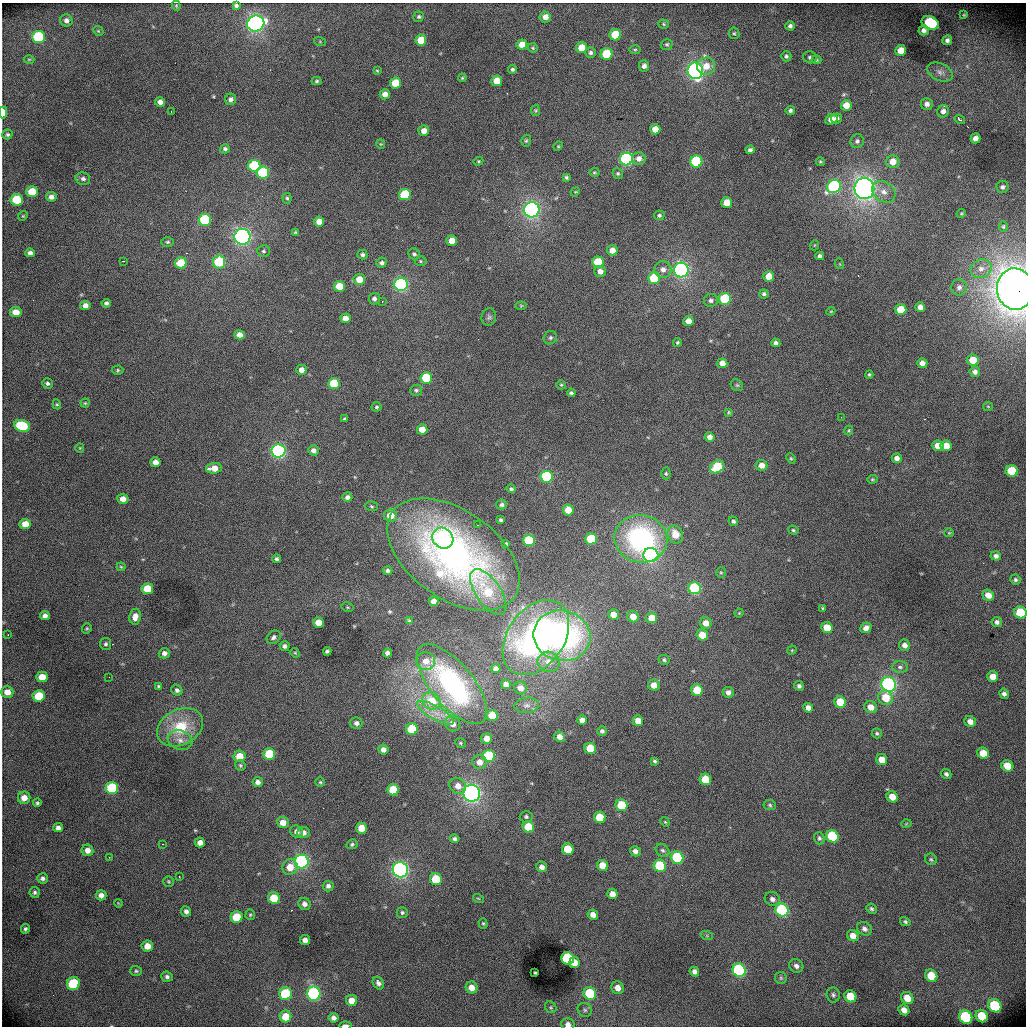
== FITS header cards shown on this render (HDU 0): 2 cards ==
NAXIS1  =                 1024 /fastest changing axis
NAXIS2  =                 1024 /next to fastest changing axis

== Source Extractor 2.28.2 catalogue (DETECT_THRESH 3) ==
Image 1024 x 1024 px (HDU 0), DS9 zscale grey, 1 PNG px = 1 image px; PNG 1028 x 1028 px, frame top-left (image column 1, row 1024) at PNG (2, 3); each listed source drawn as its Kron ellipse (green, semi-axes under 4 px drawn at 4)
Background 5240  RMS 73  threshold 220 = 3 sigma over >= 5 px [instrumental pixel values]
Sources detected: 396; all 396 listed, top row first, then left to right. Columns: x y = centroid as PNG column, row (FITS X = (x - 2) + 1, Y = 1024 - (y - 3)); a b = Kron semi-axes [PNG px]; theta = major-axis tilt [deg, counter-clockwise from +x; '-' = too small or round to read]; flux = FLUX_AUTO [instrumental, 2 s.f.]
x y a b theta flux
176 6 5 4 - 5.4e+03
236 6 4 3 - 9.8e+03
964 15 4 3 - 5.6e+03
419 17 5 5 - 9.7e+03
545 17 5 5 - 3.8e+04
66 20 6 6 - 1.8e+04
256 23 9 8 - 1.8e+06
930 23 9 6 -22 4.1e+05
663 24 5 4 - 6.3e+03
790 26 5 4 - 1.3e+04
924 30 5 5 - 2.0e+04
98 31 5 4 - 4.7e+03
734 33 6 5 - 7.8e+03
615 35 6 5 - 1.8e+05
39 37 6 6 - 3.9e+05
421 40 5 5 - 9.6e+04
947 40 5 4 - 1.7e+04
320 42 6 4 -19 4.6e+03
522 44 5 5 - 5.7e+04
667 44 6 5 - 8.5e+03
533 48 5 4 - 6.5e+03
581 48 5 5 - 8.6e+04
635 49 5 3 - 5.9e+03
901 50 5 5 - 5.9e+04
591 53 5 5 - 1.2e+04
607 54 6 6 - 2.1e+05
786 56 5 5 - 9.9e+03
810 57 7 6 - 1.2e+04
29 59 5 3 - 4.6e+03
816 60 5 4 - 7.1e+03
644 66 5 5 - 2.0e+04
706 66 9 8 - 6.1e+04
512 69 4 4 - 9.9e+03
377 71 4 3 - 5.5e+03
695 71 8 7 - 1.7e+06
940 72 13 8 -25 2.9e+04
462 78 4 4 - 5.4e+03
317 81 5 4 - 7.3e+03
497 81 5 5 - 8.4e+04
395 83 5 5 - 1.5e+05
385 94 5 5 - 3.6e+04
231 99 6 5 - 1.7e+04
160 102 5 5 - 2.6e+04
927 104 6 6 - 2.0e+04
846 105 5 5 - 6.1e+04
535 110 5 4 - 6.8e+03
790 110 4 4 - 1.2e+04
171 111 3 2 - 9.0e+03
943 111 6 5 - 2.2e+04
3 112 6 3 -90 6.7e+04
837 118 6 5 - 1.5e+04
831 119 6 5 - 5.4e+04
960 119 5 3 - 1.6e+04
655 129 5 5 - 6.0e+04
424 131 5 5 - 3.8e+04
7 134 5 5 - 9.2e+03
975 138 5 5 - 3.0e+04
526 141 6 4 72 7.7e+03
857 141 7 6 - 1.3e+04
381 144 5 4 - 5.2e+03
558 146 5 4 - 5.4e+03
225 149 5 4 - 1.1e+04
750 150 4 4 - 1.3e+04
639 158 6 6 - 2.9e+04
626 159 6 6 - 9.0e+05
478 161 5 4 - 5.5e+03
696 161 6 6 - 4.6e+05
820 162 4 4 - 6.0e+03
893 162 6 6 - 5.5e+04
254 166 6 6 - 3.4e+05
594 172 5 4 - 6.4e+03
263 173 6 6 - 4.2e+05
618 174 5 5 - 8.8e+03
566 177 4 3 - 8.0e+03
83 179 7 6 - 1.7e+04
834 186 7 6 - 7.3e+05
1002 187 6 6 - 1.5e+04
864 188 10 10 - 2.7e+06
32 192 6 5 - 1.2e+05
575 192 5 4 - 5.6e+03
884 192 12 9 -38 4.5e+04
405 195 6 5 - 3.5e+05
51 197 5 5 - 2.2e+04
287 198 5 4 - 8.0e+03
17 200 6 6 - 2.1e+05
727 203 5 5 - 8.3e+04
532 210 8 7 - 1.7e+06
961 213 5 3 - 5.4e+03
659 215 5 5 - 9.5e+03
23 216 5 4 - 5.6e+03
205 220 6 6 - 4.7e+05
319 221 5 5 - 5.9e+04
1003 227 5 4 - 6.2e+03
295 232 4 3 - 5.7e+03
242 237 8 8 - 1.9e+06
451 241 5 5 - 5.8e+04
167 242 6 4 1 8.1e+03
815 245 5 3 - 4.0e+03
612 250 5 5 - 4.8e+04
264 251 6 5 - 9.5e+03
30 253 5 4 - 1.9e+04
414 254 6 5 - 1.2e+04
362 255 5 4 - 1.2e+04
820 256 4 4 - 1.5e+04
124 261 3 2 - 4.6e+03
420 261 6 5 - 7.3e+03
219 262 6 6 - 2.9e+05
598 262 5 5 - 1.8e+05
181 263 6 5 - 1.4e+05
382 263 5 5 - 1.3e+04
840 264 5 3 - 4.2e+03
663 269 8 8 - 2.9e+04
981 269 11 9 22 3.8e+04
681 270 7 7 - 1.4e+06
600 271 6 5 - 3.5e+04
769 276 5 5 - 6.4e+04
654 278 6 5 - 2.5e+05
359 279 6 5 - 7.6e+04
401 284 7 6 - 1.1e+06
339 286 5 5 - 1.2e+05
959 287 8 7 - 2.0e+04
1015 289 21 18 -84 6.1e+06
764 294 4 4 - 1.2e+04
374 299 6 5 - 1.8e+04
725 299 6 6 - 3.2e+05
711 300 7 6 - 1.5e+04
382 301 3 2 - 5.5e+03
106 303 4 4 - 1.2e+04
85 305 5 4 - 3.1e+04
521 306 6 3 0 5.6e+03
920 307 5 4 - 2.6e+04
901 310 5 5 - 1.2e+05
831 311 4 3 - 4.4e+03
16 312 6 5 - 6.5e+04
489 317 9 7 75 1.4e+04
345 318 5 5 - 4.0e+04
688 321 5 5 - 4.5e+04
239 335 5 4 - 3.4e+04
550 338 7 6 - 1.2e+04
677 342 4 4 - 8.0e+03
776 343 5 4 - 1.5e+04
973 360 6 5 - 1.1e+05
722 363 5 5 - 4.7e+04
922 363 5 5 - 2.9e+04
118 370 6 4 2 7.3e+03
301 370 5 5 - 3.3e+04
975 372 5 5 - 1.9e+04
869 374 4 3 - 6.1e+03
426 378 6 5 - 2.5e+05
47 383 5 5 - 1.1e+04
334 383 6 5 - 1.7e+05
561 385 5 4 - 6.7e+03
737 385 7 5 -42 8.4e+03
416 390 6 5 - 1.2e+04
571 393 4 4 - 1.1e+04
85 403 4 4 - 6.1e+03
57 404 5 4 - 6.0e+03
988 406 5 3 - 4.1e+03
377 407 5 5 - 8.2e+03
729 412 4 3 - 5.3e+03
841 417 2 2 - 2.2e+03
345 419 4 3 - 8.3e+03
22 426 8 6 -16 3.3e+05
422 429 5 5 - 7.2e+04
849 431 5 4 - 5.7e+03
710 437 5 4 - 2.8e+04
938 446 6 5 - 5.7e+04
946 446 6 5 - 6.7e+04
80 448 4 4 - 4.9e+03
313 450 5 5 - 2.5e+04
278 451 7 6 - 1.2e+06
791 458 5 4 - 6.5e+03
897 458 5 5 - 2.4e+04
155 462 5 5 - 3.5e+04
762 465 6 5 - 4.3e+04
717 467 7 6 - 2.5e+05
214 468 8 5 5 6.4e+04
1012 471 6 5 - 2.2e+05
666 473 6 4 -89 7.8e+03
547 477 6 6 - 5.7e+05
872 479 5 4 - 6.1e+03
511 489 5 4 - 9.8e+03
347 497 5 5 - 1.9e+04
123 499 5 5 - 4.4e+04
501 505 5 5 - 1.2e+04
371 506 6 4 -17 7.8e+03
568 510 5 5 - 8.0e+04
390 515 6 6 - 7.8e+04
501 520 3 3 - 8.9e+03
733 521 5 5 - 1.4e+04
25 524 6 5 - 6.4e+04
477 525 3 2 - 4.0e+03
793 530 5 4 - 7.6e+03
949 533 5 4 - 5.3e+03
675 534 9 7 -67 8.4e+04
443 538 11 10 - 5.3e+05
591 539 6 5 - 2.1e+05
641 539 26 23 -11 9.2e+05
529 540 6 5 - 3.5e+05
506 544 4 4 - 1.1e+04
453 555 74 44 -35 1.9e+06
651 555 7 7 - 1.2e+06
996 556 5 4 - 1.6e+04
276 559 4 4 - 1.0e+04
121 567 4 4 - 5.4e+03
388 571 5 4 - 1.2e+04
721 572 5 4 - 6.0e+03
1015 580 5 5 - 9.6e+03
695 588 6 6 - 6.0e+05
147 589 6 5 - 1.3e+05
488 592 26 12 -55 1.6e+05
988 595 6 5 - 4.9e+04
434 601 5 4 - 2.9e+04
347 607 6 4 -13 6.4e+03
823 608 3 3 - 5.9e+03
1020 612 6 6 - 2.0e+05
739 613 5 3 - 4.4e+03
613 614 5 5 - 5.2e+04
45 616 5 4 - 2.1e+04
135 617 8 6 80 3.7e+04
633 617 6 5 - 6.3e+04
652 618 5 5 - 8.3e+04
409 621 3 3 - 6.9e+03
997 622 5 5 - 1.5e+04
318 623 5 5 - 7.8e+04
706 623 6 5 - 4.8e+04
827 628 6 5 - 8.7e+04
866 628 6 5 - 2.5e+04
87 629 5 4 - 6.5e+03
8 635 3 2 - 4.2e+03
702 635 6 5 - 9.5e+04
562 636 29 25 -13 1.2e+06
274 637 8 5 42 1.3e+04
536 638 41 28 55 1.3e+06
106 644 6 5 - 1.1e+04
905 645 6 5 - 2.8e+04
285 646 5 4 - 1.5e+04
792 650 5 4 - 5.0e+03
327 651 4 4 - 1.1e+04
164 653 5 5 - 2.1e+04
295 653 5 4 - 5.2e+03
388 653 4 4 - 2.2e+04
664 660 5 4 - 8.6e+03
426 661 9 9 - 4.6e+04
549 662 11 10 - 5.7e+04
900 667 8 6 -1 1.4e+04
496 669 4 4 - 2.2e+04
42 677 5 5 - 8.0e+04
109 677 2 2 - 6.5e+03
993 677 5 5 - 5.3e+04
452 684 49 21 -50 8.5e+05
506 684 5 4 - 3.6e+04
654 685 6 5 - 5.5e+04
889 685 7 7 - 1.5e+06
159 686 4 3 - 7.5e+03
799 686 5 4 - 1.2e+04
520 688 6 6 - 3.7e+04
177 690 6 5 - 1.4e+04
697 690 6 5 - 1.6e+05
7 692 6 5 - 4.7e+04
728 692 5 5 - 2.3e+04
1004 694 5 4 - 1.5e+04
39 696 6 5 - 1.5e+05
886 698 7 7 - 1.0e+05
431 701 9 8 - 1.4e+05
840 702 6 5 - 1.4e+05
526 705 12 7 7 2.7e+04
871 707 6 6 - 4.7e+04
808 708 5 4 - 2.6e+04
435 713 21 7 -30 6.8e+04
492 715 6 5 - 1.3e+05
582 720 5 5 - 3.2e+04
638 721 5 5 - 5.3e+04
970 721 6 5 - 3.0e+04
356 723 6 5 - 2.1e+04
453 724 8 7 - 3.7e+04
180 727 24 17 27 2.0e+05
412 729 6 6 - 2.0e+05
602 731 4 4 - 1.4e+04
877 733 5 5 - 8.4e+03
559 737 5 5 - 3.4e+04
487 738 5 5 - 4.6e+04
180 740 12 9 -21 3.9e+04
460 743 6 4 -23 6.9e+03
590 748 6 5 - 1.7e+05
383 750 5 5 - 2.7e+04
983 753 6 5 - 8.9e+04
269 754 6 6 - 2.3e+05
239 756 6 6 - 9.2e+04
489 756 6 6 - 4.0e+05
882 760 6 5 - 6.0e+04
655 761 4 3 - 8.3e+03
479 762 7 7 - 4.2e+04
240 765 5 5 - 7.9e+03
1007 766 6 5 - 1.1e+05
946 774 5 5 - 1.2e+04
705 779 6 5 - 1.3e+05
258 782 5 5 - 2.2e+04
320 782 5 5 - 6.8e+03
458 786 9 7 -35 4.5e+04
112 788 6 6 - 4.2e+05
393 790 6 5 - 1.6e+05
472 793 8 8 - 2.1e+06
892 797 6 5 - 6.0e+04
24 798 6 6 - 4.6e+04
37 803 4 4 - 9.3e+03
622 805 6 5 - 2.3e+05
770 805 6 5 - 8.7e+03
526 817 6 6 - 9.6e+03
600 817 6 5 - 1.6e+05
283 822 6 6 - 4.8e+04
665 822 5 4 - 5.6e+03
906 824 5 3 - 4.5e+03
528 827 6 5 - 1.6e+05
58 828 5 4 - 1.8e+04
361 828 5 5 - 8.2e+04
296 831 6 6 - 2.1e+04
303 832 6 5 - 2.7e+04
832 836 6 6 - 3.4e+05
819 838 6 5 - 1.1e+04
455 839 5 4 - 1.3e+04
200 843 5 5 - 3.1e+04
163 844 2 2 - 3.7e+03
352 844 6 4 27 7.8e+03
568 849 6 5 - 1.5e+05
87 850 6 5 - 3.2e+04
663 850 7 6 - 1.2e+04
635 851 5 5 - 2.0e+04
109 857 2 2 - 2.3e+03
677 857 6 6 - 4.4e+05
931 859 6 5 - 8.8e+03
302 861 7 7 - 1.3e+06
602 865 6 5 - 7.7e+04
660 866 6 6 - 3.5e+05
290 867 8 7 - 6.9e+04
542 867 5 5 - 2.6e+04
400 870 8 7 - 1.7e+06
179 877 3 2 - 3.6e+03
42 878 5 5 - 1.4e+04
436 879 6 5 - 1.9e+05
169 881 5 5 - 6.6e+03
328 886 5 5 - 1.5e+04
35 892 5 5 - 9.9e+03
612 894 5 5 - 3.9e+04
101 895 5 5 - 2.4e+04
274 898 6 6 - 1.1e+05
478 898 5 3 - 4.7e+03
772 899 8 6 -27 2.1e+04
118 903 4 3 - 3.7e+03
304 904 6 5 - 2.3e+04
871 909 5 5 - 9.1e+03
782 910 7 6 - 6.8e+05
186 911 5 5 - 1.8e+04
402 912 5 5 - 1.0e+04
250 915 5 4 - 6.8e+03
593 915 5 5 - 3.4e+04
237 917 6 6 - 1.7e+05
905 922 5 4 - 8.9e+03
483 923 5 4 - 6.9e+03
25 929 5 4 - 1.0e+04
864 929 8 6 -33 2.0e+04
707 936 6 4 -18 6.3e+03
853 936 6 5 - 3.9e+04
305 940 5 5 - 2.4e+04
147 946 6 5 - 5.1e+04
568 958 6 6 - 6.7e+05
574 962 5 5 - 6.0e+04
796 966 7 6 - 1.9e+04
739 970 7 6 - 8.9e+05
136 971 5 5 - 8.6e+03
694 971 5 4 - 2.0e+04
535 973 3 3 - 6.0e+03
931 976 6 5 - 1.5e+05
167 977 5 5 - 1.3e+04
781 978 6 5 - 1.0e+04
73 983 6 6 - 3.1e+05
378 983 7 5 -57 1.7e+04
472 987 6 5 - 4.4e+04
617 988 6 6 - 3.7e+04
590 993 6 6 - 2.6e+05
286 994 6 6 - 3.4e+05
314 994 7 6 - 8.6e+05
833 995 7 6 - 1.3e+04
850 996 6 5 - 1.3e+05
907 998 6 5 - 6.9e+04
352 1001 6 5 - 5.0e+04
995 1006 7 6 - 4.0e+05
551 1007 6 5 - 8.2e+03
585 1010 7 6 - 1.3e+04
904 1010 6 5 - 3.3e+04
982 1016 6 5 - 1.8e+05
285 1017 6 5 - 9.0e+04
966 1017 7 6 - 6.0e+05
334 1018 5 4 - 1.8e+04
568 1024 7 6 - 2.3e+04
345 1025 6 3 2 1.9e+04
At the frame edge (FLAGS 8, measured only in part): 5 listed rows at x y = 3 112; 1015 289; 1020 612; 568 1024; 345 1025